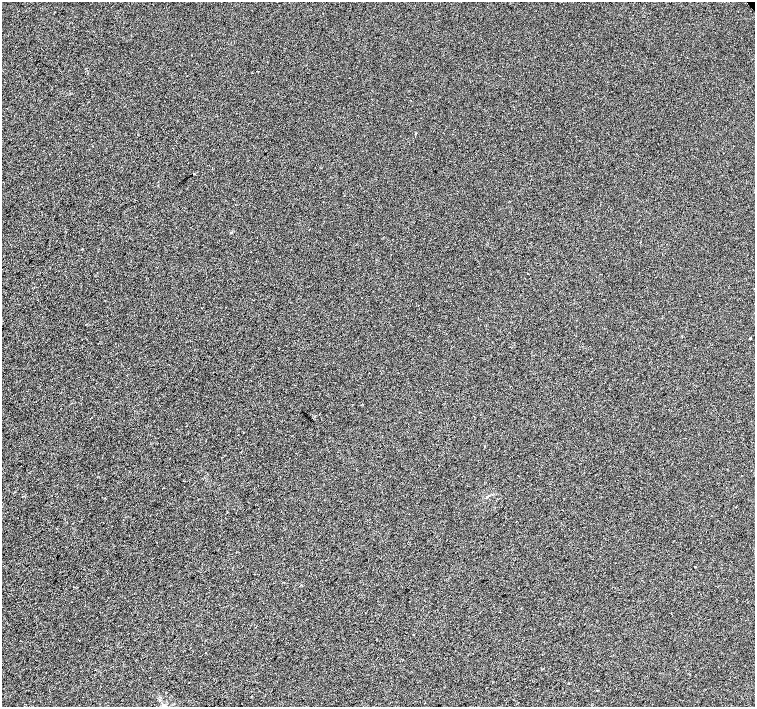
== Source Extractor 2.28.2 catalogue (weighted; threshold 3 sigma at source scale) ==
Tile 7 of 4 x 4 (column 3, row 2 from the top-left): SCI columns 3015-4520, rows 3033-4441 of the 6025 x 6000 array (HDU 1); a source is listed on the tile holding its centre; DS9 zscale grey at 2 x 2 block average (1 PNG px = mean of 2 x 2 image px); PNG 757 x 709 px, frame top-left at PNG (2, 2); no overlay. Shown black and unused: <1% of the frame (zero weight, under 2 of 3 exposures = <1% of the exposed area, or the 3 px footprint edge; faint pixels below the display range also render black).
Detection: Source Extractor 2.28.2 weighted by HDU 2 'WHT'; one run over the whole footprint, this tile lists its part. Background 1.90e-04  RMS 0.0056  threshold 0.0252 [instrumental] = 3 sigma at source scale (4.5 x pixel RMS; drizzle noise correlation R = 1.50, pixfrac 1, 0.0396/0.0396 arcsec/px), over >= 5 px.
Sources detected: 8; all 8 listed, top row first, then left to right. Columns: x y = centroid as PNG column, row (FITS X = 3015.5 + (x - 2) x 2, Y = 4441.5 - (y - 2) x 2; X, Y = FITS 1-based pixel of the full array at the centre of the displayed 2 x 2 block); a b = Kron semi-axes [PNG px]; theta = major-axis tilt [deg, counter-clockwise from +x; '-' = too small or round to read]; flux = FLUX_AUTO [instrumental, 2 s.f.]
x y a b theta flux
416 133 2 2 - 0.79
193 174 2 2 - 16
750 338 2 2 - 2.2
487 497 5 2 - 1.3
736 507 2 2 - 1.4
695 567 2 2 - 1.8
413 634 2 2 - 0.7
164 706 5 4 - 3.2
Overlapping masked pixels (flux is a lower limit): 1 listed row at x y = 193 174
Isophote crosses this tile's border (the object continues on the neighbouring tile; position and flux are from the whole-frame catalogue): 1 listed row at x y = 164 706